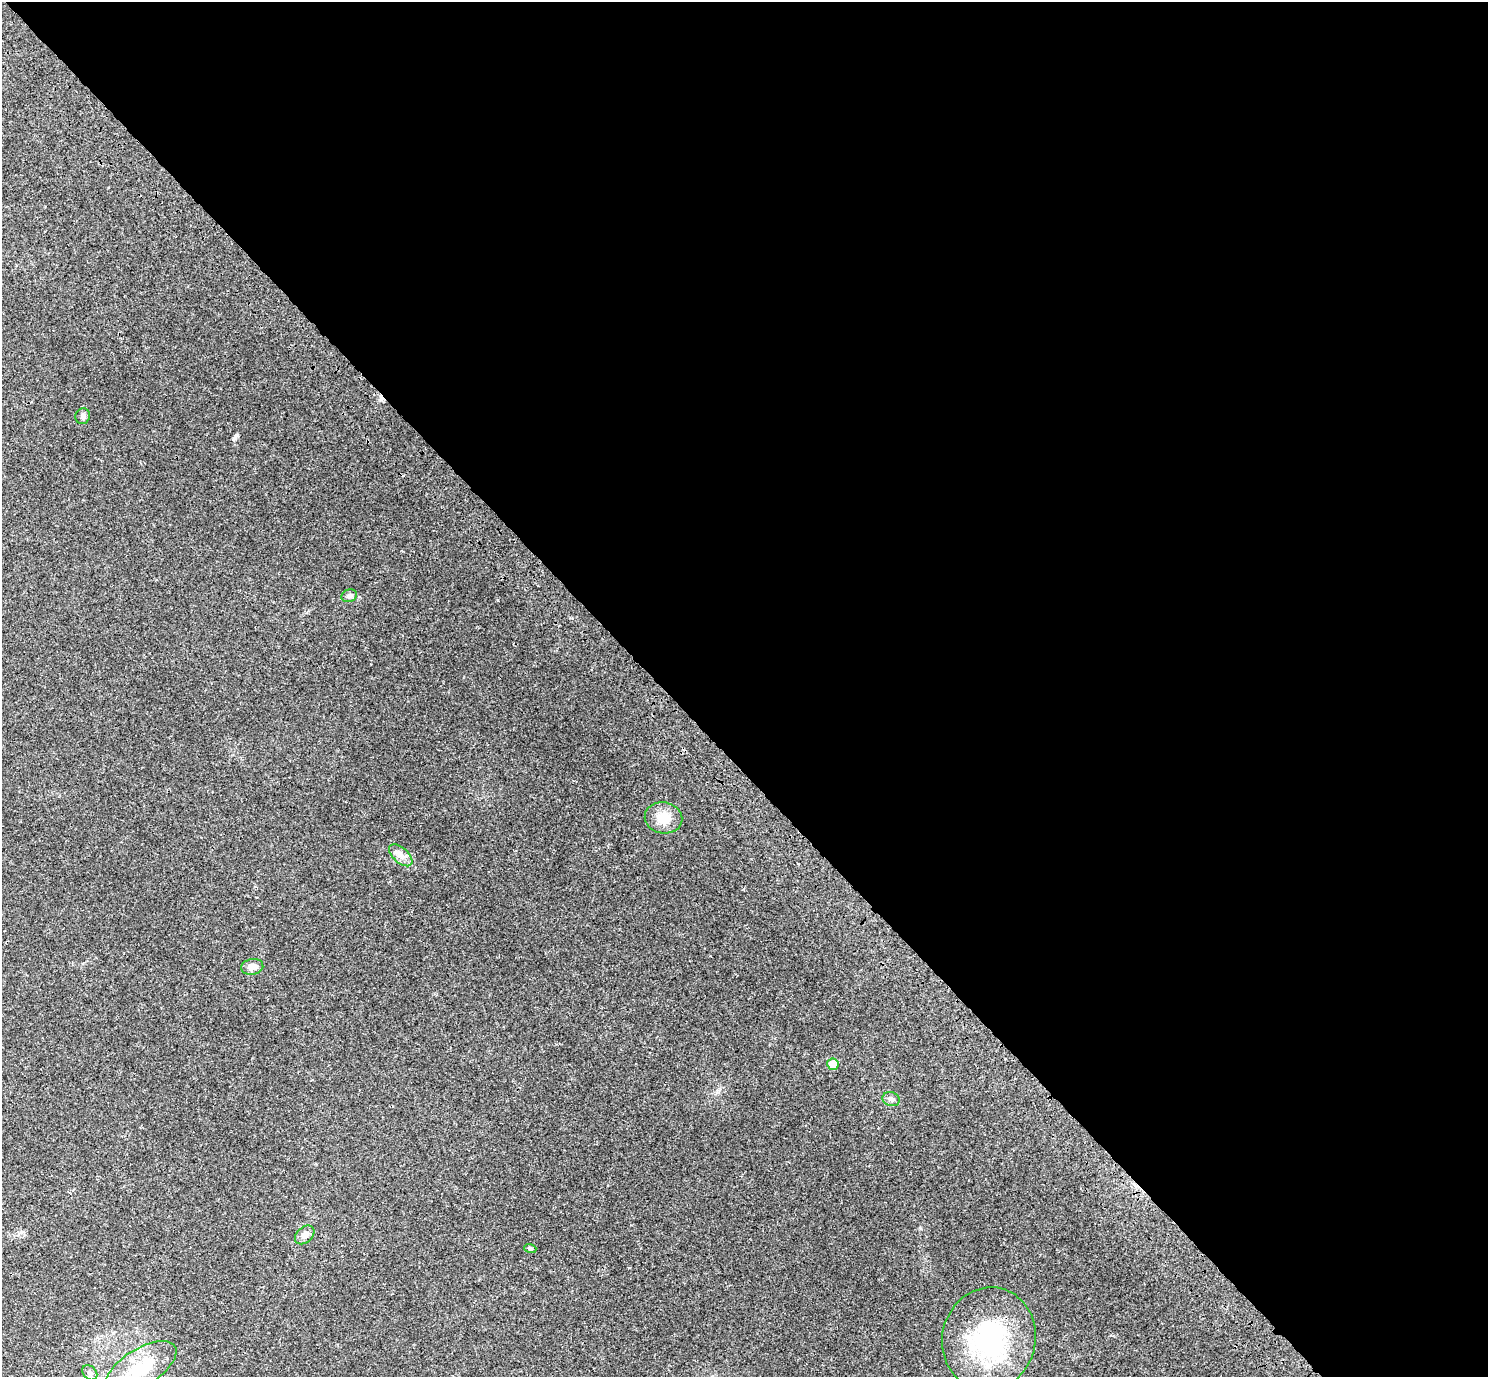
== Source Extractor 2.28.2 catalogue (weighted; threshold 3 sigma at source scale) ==
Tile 8 of 4 x 4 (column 4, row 2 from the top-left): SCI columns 4607-6092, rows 3138-4512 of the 6238 x 6212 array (HDU 1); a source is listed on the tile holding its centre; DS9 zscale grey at full resolution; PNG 1490 x 1379 px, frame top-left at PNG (2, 2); each listed source drawn as its Kron ellipse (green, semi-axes under 4 px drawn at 4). Shown black and unused: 56% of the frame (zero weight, under 3 of 4 exposures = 9% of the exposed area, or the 3 px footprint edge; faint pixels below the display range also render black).
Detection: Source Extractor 2.28.2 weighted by HDU 2 'WHT'; one run over the whole footprint, this tile lists its part. Background 0.109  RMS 0.0058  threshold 0.026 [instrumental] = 3 sigma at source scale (4.5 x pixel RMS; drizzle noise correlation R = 1.50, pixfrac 1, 0.0396/0.0396 arcsec/px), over >= 5 px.
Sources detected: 13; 1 cosmic-ray / hot-pixel residue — neither listed nor drawn; the other 12 listed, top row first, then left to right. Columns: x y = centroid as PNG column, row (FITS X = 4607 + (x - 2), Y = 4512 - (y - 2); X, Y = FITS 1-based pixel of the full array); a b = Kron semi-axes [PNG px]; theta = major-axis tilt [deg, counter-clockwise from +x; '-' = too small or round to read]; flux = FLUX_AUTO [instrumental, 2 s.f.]
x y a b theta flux
83 416 8 7 - 1.6
349 596 8 6 22 1.6
663 818 19 15 -10 9.4
401 855 14 7 -42 3.7
252 967 11 8 9 4.2
833 1064 5 5 - 12
891 1099 9 7 -18 1.8
305 1235 11 8 42 3.6
530 1248 6 4 -18 0.65
989 1339 52 46 76 74
141 1368 41 19 33 29
90 1373 8 6 -45 1.6
Unlisted compact peaks at least as high as the median listed source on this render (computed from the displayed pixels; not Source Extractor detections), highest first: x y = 235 438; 498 600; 629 1268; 359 597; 920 1228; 316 1164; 572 618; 717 1091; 256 897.